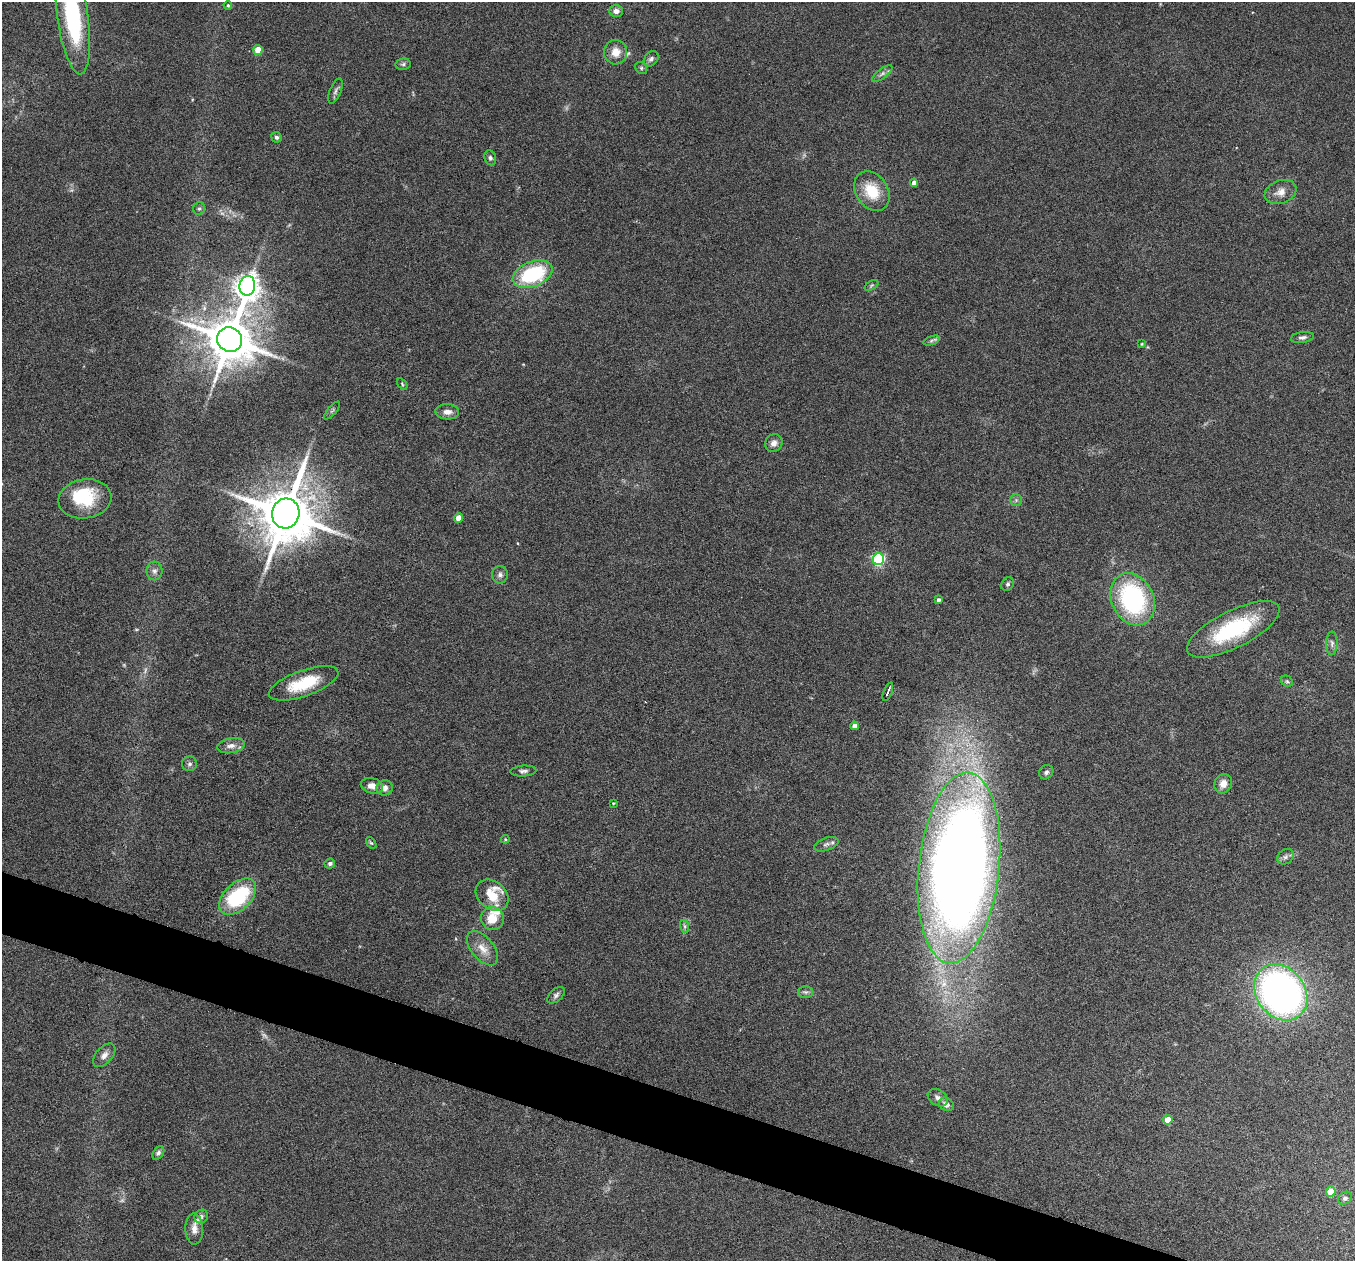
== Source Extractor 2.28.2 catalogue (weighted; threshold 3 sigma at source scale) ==
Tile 6 of 4 x 4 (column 2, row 2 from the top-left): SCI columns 1357-2709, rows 2781-4039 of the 5417 x 5429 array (HDU 1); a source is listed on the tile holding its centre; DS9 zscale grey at full resolution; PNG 1357 x 1263 px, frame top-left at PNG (2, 2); each listed source drawn as its Kron ellipse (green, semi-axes under 4 px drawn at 4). Shown black and unused: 4% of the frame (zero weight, under 4 of 8 exposures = <1% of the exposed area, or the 3 px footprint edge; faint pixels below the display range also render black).
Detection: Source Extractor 2.28.2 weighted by HDU 2 'WHT'; one run over the whole footprint, this tile lists its part. Background 0.0761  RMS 0.0044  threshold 0.018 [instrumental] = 3 sigma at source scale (4.09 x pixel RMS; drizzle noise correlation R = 1.36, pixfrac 0.8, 0.05/0.05 arcsec/px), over >= 5 px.
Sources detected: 85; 5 too faint to see at this stretch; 2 inside a brighter object's white glare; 1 cosmic-ray / hot-pixel residue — neither listed nor drawn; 3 inside a brighter listed object's ellipse — not listed separately; the other 74 listed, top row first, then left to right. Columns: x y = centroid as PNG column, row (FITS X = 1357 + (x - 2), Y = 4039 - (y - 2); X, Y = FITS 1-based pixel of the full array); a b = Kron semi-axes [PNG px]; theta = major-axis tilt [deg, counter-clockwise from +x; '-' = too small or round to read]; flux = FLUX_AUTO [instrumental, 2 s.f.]
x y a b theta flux
228 5 4 3 - 0.47
616 11 7 6 - 2.1
73 17 58 15 -82 46
258 50 5 4 - 7.4
616 52 12 11 - 4.7
651 59 8 6 48 1.2
403 64 7 5 11 0.85
641 68 6 5 - 0.74
882 74 12 4 36 1.4
335 91 13 5 69 1.3
276 137 5 5 - 0.85
490 158 7 5 -70 1
914 183 4 4 - 2.5
872 191 21 16 -56 12
1280 192 16 11 21 4
199 209 6 6 - 0.85
533 274 21 12 22 31
872 285 7 4 31 0.65
247 286 10 8 79 370
1302 337 11 5 8 1.3
230 340 13 12 - 2100
931 340 8 4 19 0.93
1142 344 4 3 - 0.4
402 384 6 3 -55 0.49
332 411 11 3 49 0.67
447 412 12 7 -3 2.6
774 443 9 8 - 2.2
85 499 26 19 8 17
1016 500 5 5 - 0.86
286 513 15 13 76 2900
458 518 4 4 - 5.2
878 559 6 5 - 60
154 571 9 8 - 1.6
500 575 8 7 - 1.4
1008 584 7 6 - 0.89
1133 599 27 21 -65 55
938 600 4 3 - 0.95
1233 629 51 18 26 36
1332 643 11 5 89 1.3
1287 681 6 5 - 0.79
304 683 36 13 20 15
888 692 10 3 68 2.2
854 726 4 4 - 2.1
231 746 14 7 9 2.6
190 764 7 7 - 1.2
523 771 13 5 4 1.3
1046 772 7 6 - 1.1
1223 784 10 8 64 3.6
372 786 11 7 -14 3
384 788 8 7 - 2.3
613 803 3 3 - 0.4
505 839 4 4 - 0.47
371 843 6 4 -52 0.58
826 844 13 6 19 1.7
1285 857 9 7 33 1.4
330 863 5 5 - 0.93
959 868 96 40 84 700
492 895 18 13 -39 9.6
238 897 22 13 44 33
492 918 12 11 - 7.3
684 926 7 4 -71 0.86
483 948 20 11 -50 4.9
805 992 7 6 - 1
1281 992 30 24 -53 180
556 995 10 6 43 1.2
104 1055 14 8 48 2.5
938 1098 11 8 -32 1.8
946 1104 8 6 -33 2
1168 1120 5 4 - 7.2
158 1153 7 5 58 1
1331 1192 5 4 - 7.2
1345 1198 7 6 - 1.1
201 1217 7 6 - 1.3
194 1229 15 9 -88 3
Isophote crosses this tile's border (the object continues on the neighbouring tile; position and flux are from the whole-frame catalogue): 1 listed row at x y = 73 17